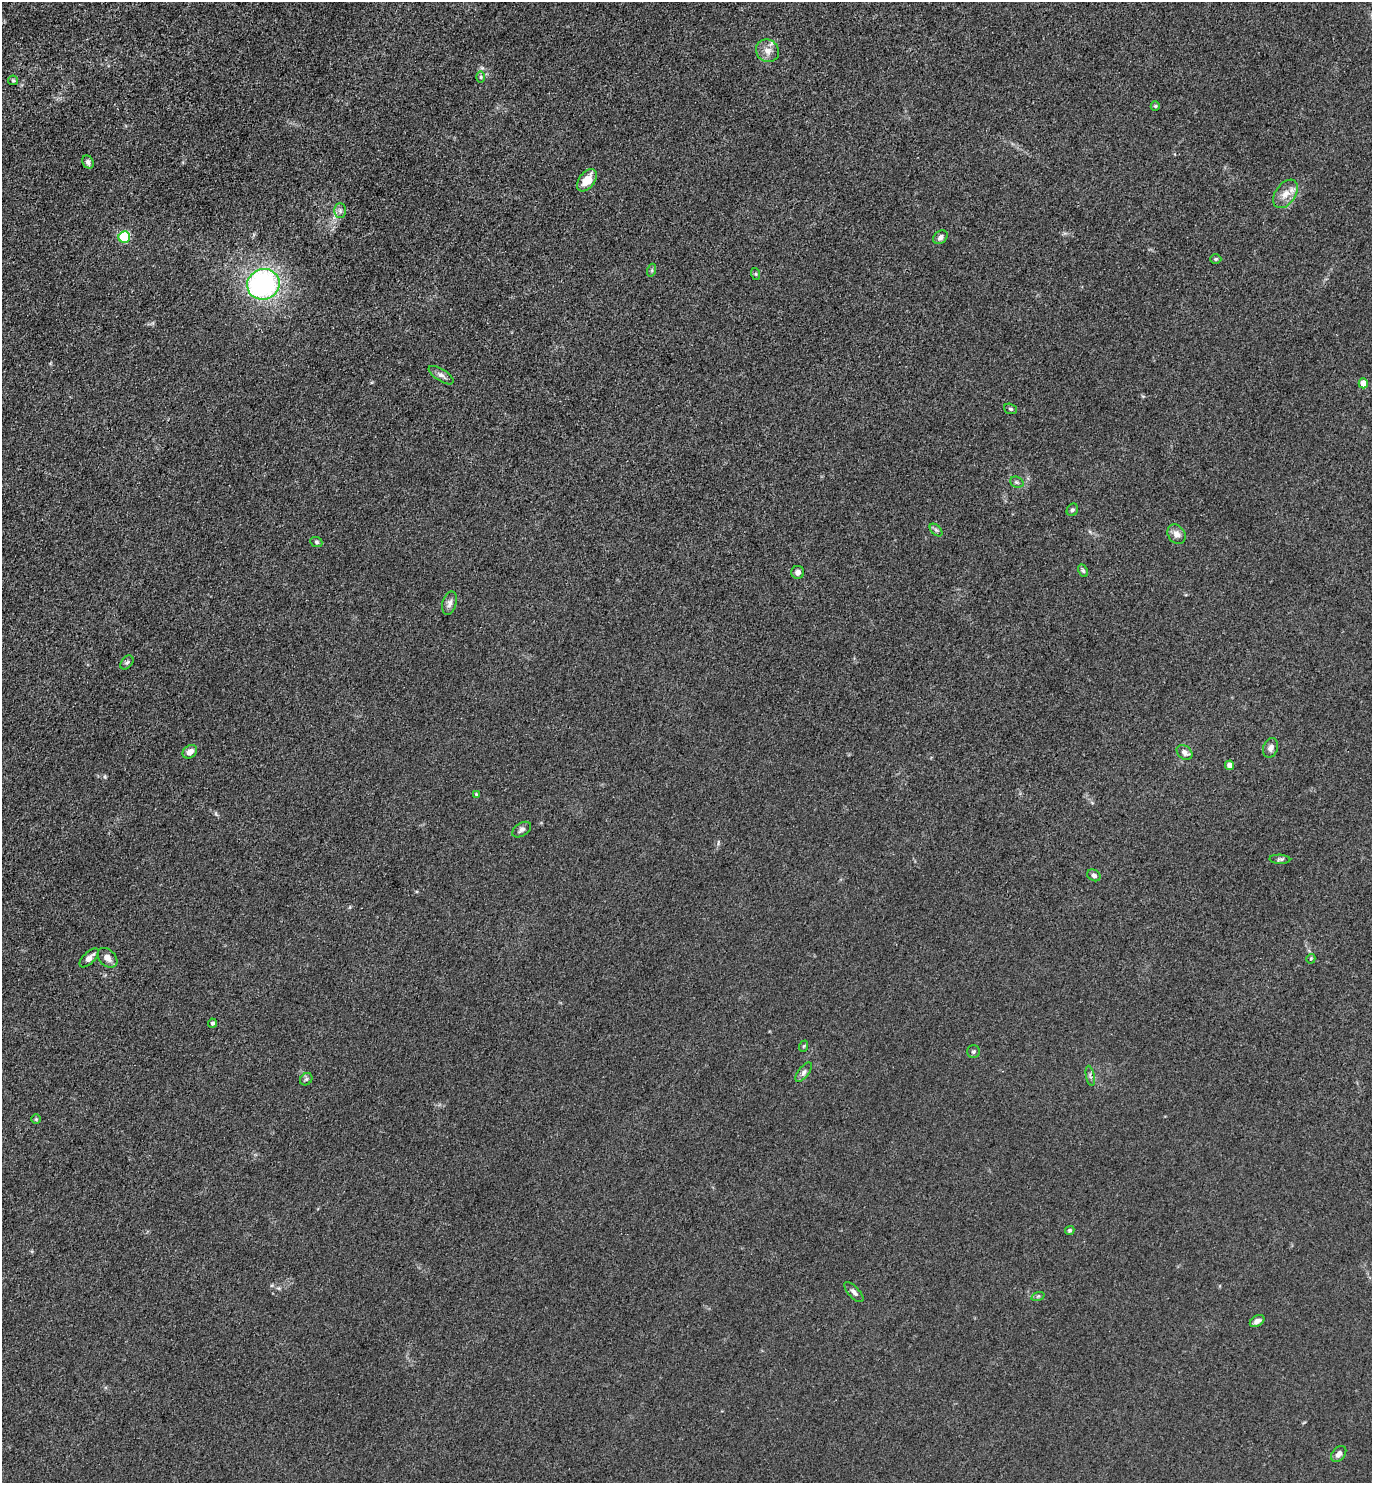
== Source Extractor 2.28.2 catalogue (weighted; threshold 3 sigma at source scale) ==
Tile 11 of 4 x 4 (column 3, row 3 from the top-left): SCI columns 3039-4408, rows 1484-2964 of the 5932 x 5927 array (HDU 1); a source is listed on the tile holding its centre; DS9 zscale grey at full resolution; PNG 1374 x 1485 px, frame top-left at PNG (2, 2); each listed source drawn as its Kron ellipse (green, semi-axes under 4 px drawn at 4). Shown black and unused: <1% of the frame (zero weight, under 3 of 4 exposures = <1% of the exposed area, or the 3 px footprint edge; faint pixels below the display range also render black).
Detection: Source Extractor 2.28.2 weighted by HDU 2 'WHT'; one run over the whole footprint, this tile lists its part. Background 0.0393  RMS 0.0049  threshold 0.0223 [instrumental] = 3 sigma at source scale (4.5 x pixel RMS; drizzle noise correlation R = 1.50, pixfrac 1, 0.05/0.05 arcsec/px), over >= 5 px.
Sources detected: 49; all 49 listed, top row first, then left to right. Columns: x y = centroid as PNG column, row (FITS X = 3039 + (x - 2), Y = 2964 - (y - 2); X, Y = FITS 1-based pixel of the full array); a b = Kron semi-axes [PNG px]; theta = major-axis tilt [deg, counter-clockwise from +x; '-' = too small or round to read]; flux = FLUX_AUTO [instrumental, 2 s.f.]
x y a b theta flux
768 51 12 11 - 4.1
481 77 6 4 -90 0.77
13 80 5 4 - 0.6
1155 106 5 4 - 0.67
88 162 7 5 -58 1.8
587 180 13 7 53 7.9
1285 194 16 10 54 5.1
340 211 7 6 - 1.4
124 237 6 5 - 45
940 237 8 6 41 1.7
1216 259 5 5 - 0.77
652 270 6 4 72 0.73
756 274 6 4 -71 0.62
263 284 16 15 - 89
441 375 14 6 -33 2.1
1363 383 5 4 - 7.5
1010 409 7 5 -20 0.78
1017 482 7 5 -21 1
1072 510 6 5 - 1
936 530 7 4 -44 1
1176 534 10 8 -54 3.4
316 542 6 5 - 0.83
1083 571 6 4 -63 0.9
798 572 6 6 - 2
449 603 12 7 75 2
127 663 8 5 49 1.1
1271 748 10 7 72 2
190 752 8 6 37 3.4
1184 752 9 6 -39 2.3
1230 765 4 4 - 4.2
476 794 4 4 - 0.57
522 830 10 6 33 1.6
1280 859 10 4 -3 1.2
1094 875 7 5 -29 1.6
89 958 12 5 45 2.5
107 958 11 8 -45 2.9
1311 959 5 4 - 0.57
212 1023 4 4 - 1.1
804 1046 6 3 70 0.52
973 1052 6 6 - 0.9
804 1072 11 5 52 1.7
1090 1076 10 3 -79 0.92
306 1079 7 5 45 0.98
36 1119 5 5 - 0.62
1070 1230 5 4 - 0.86
854 1292 13 5 -47 1.9
1038 1296 7 4 18 0.72
1257 1321 8 5 31 2.1
1339 1454 9 6 49 2.3